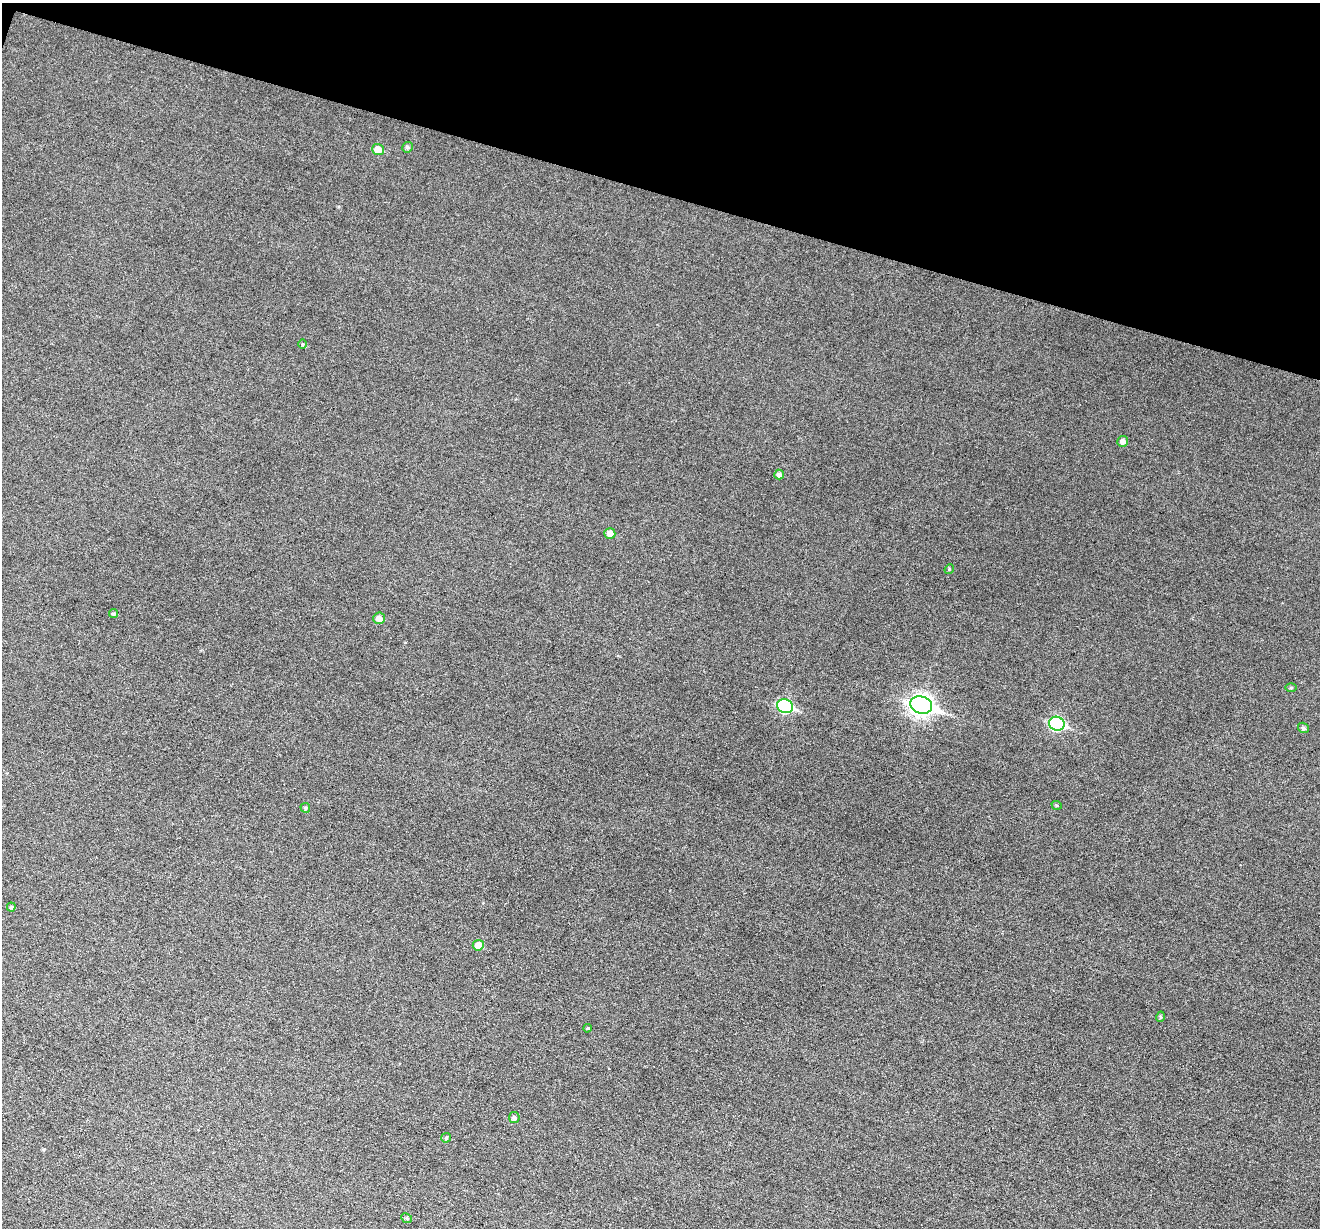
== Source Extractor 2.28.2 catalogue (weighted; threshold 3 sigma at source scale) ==
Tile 2 of 4 x 4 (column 2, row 1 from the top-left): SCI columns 1322-2639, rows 3935-5160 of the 5274 x 5288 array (HDU 1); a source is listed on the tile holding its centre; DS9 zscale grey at full resolution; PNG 1322 x 1230 px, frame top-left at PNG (2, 3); each listed source drawn as its Kron ellipse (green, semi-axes under 4 px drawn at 4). Shown black and unused: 16% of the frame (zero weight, under 3 of 6 exposures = <1% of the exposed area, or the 3 px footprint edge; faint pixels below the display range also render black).
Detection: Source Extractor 2.28.2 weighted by HDU 2 'WHT'; one run over the whole footprint, this tile lists its part. Background 0.0504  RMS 0.0056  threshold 0.0228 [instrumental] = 3 sigma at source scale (4.09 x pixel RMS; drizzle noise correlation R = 1.36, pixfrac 0.8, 0.05/0.05 arcsec/px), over >= 5 px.
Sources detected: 23; all 23 listed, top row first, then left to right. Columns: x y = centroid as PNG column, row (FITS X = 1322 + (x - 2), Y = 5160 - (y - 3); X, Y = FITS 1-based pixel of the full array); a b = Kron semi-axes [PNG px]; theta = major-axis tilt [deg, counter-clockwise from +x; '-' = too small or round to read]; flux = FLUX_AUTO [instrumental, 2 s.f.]
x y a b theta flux
407 147 5 5 - 1
378 150 6 5 - 6.7
302 344 4 3 - 0.42
1123 441 5 5 - 2.1
779 475 5 5 - 1.4
610 534 5 5 - 3.9
949 569 5 4 - 0.68
114 614 4 4 - 0.8
379 618 6 5 - 2.6
1291 688 5 3 - 0.57
921 705 11 8 -16 240
785 706 8 6 -17 51
1057 724 8 7 - 57
1303 728 6 5 - 0.97
1057 805 5 4 - 0.68
305 808 5 4 - 0.76
11 907 4 4 - 0.59
478 945 5 5 - 5.7
1160 1017 5 3 - 0.55
587 1028 4 3 - 0.55
514 1117 5 5 - 1.2
446 1138 5 4 - 0.66
407 1218 6 4 -24 0.87